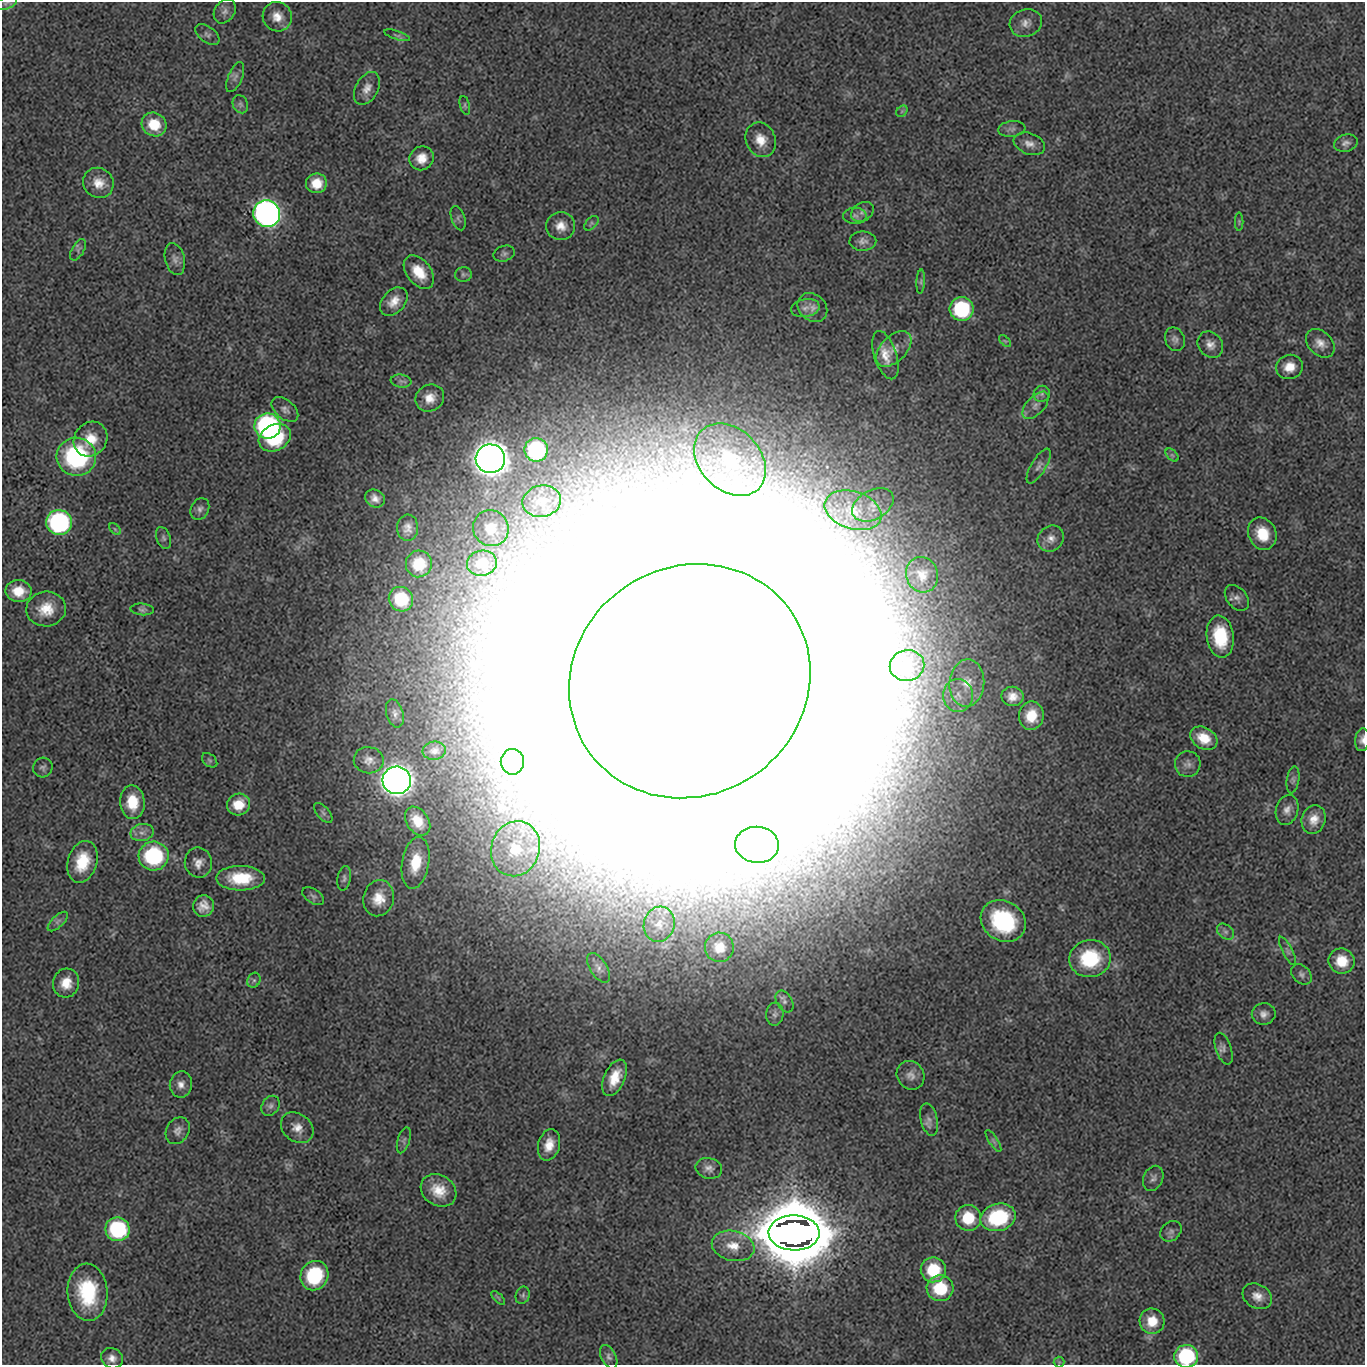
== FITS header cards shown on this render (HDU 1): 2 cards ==
NAXIS1  =                 1363 / length of original image axis
NAXIS2  =                 1363 / length of original image axis

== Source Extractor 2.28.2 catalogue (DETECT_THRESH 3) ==
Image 1363 x 1363 px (HDU 1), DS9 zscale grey, 1 PNG px = 1 image px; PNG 1367 x 1367 px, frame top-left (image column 1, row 1363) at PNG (2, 2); each listed source drawn as its Kron ellipse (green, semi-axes under 4 px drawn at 4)
Background 3.85e-05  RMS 0.0018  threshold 0.0055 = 3 sigma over >= 5 px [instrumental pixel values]
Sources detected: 161; all 161 listed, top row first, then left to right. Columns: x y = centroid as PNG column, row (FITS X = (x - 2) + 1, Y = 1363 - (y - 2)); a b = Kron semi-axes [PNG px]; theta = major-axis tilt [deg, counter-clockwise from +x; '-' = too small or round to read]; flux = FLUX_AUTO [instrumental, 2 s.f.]
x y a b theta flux
6 3 12 6 20 0.38
225 11 13 10 55 0.73
277 17 15 14 - 1.7
1026 23 16 13 18 1.2
207 35 14 8 -36 0.52
397 35 13 4 -18 0.32
235 77 16 7 67 0.66
367 88 18 11 61 1.3
240 104 9 7 -64 0.42
465 105 9 5 -75 0.29
902 111 6 5 - 0.25
154 124 13 11 -34 3.5
1012 129 14 8 7 0.63
761 140 18 14 -67 2.1
1346 143 12 8 15 0.66
1029 144 16 10 -21 1.1
421 158 12 11 - 1.9
98 183 16 14 -42 2
316 183 10 10 - 2.5
862 212 12 9 33 0.66
267 214 14 13 - 77
855 216 12 8 0 0.55
458 218 12 6 -71 0.38
1239 222 9 4 90 0.2
591 223 9 5 46 0.29
561 226 14 14 - 1.6
863 241 13 9 2 0.79
78 250 12 6 60 0.41
504 254 11 7 17 0.41
175 259 16 10 -77 0.81
419 272 19 12 -52 3.1
463 274 8 7 - 0.32
921 282 12 4 87 0.33
394 302 16 11 47 1.7
805 308 14 9 11 0.94
812 308 16 13 -41 1.1
962 309 12 12 - 11
1175 339 12 9 -68 0.64
1005 341 7 4 -44 0.22
1320 343 16 11 -45 1.3
1210 345 14 11 -50 1
894 349 21 12 45 1.7
885 355 25 11 -72 2.1
1289 367 13 12 - 2
401 381 10 6 -7 0.5
1042 394 8 8 - 0.46
430 398 15 13 31 1.8
1036 405 17 9 47 1
285 409 15 9 -40 0.73
268 426 13 12 - 29
275 438 17 13 29 7.6
90 439 18 16 53 2.9
536 450 12 11 - 13
1172 455 8 4 -44 0.28
76 457 20 19 - 17
490 459 15 14 - 230
730 460 41 30 -46 11
1039 466 20 7 59 0.77
375 498 10 8 -30 0.97
542 501 19 15 11 1.7
873 505 22 14 29 2.4
200 509 11 8 62 0.58
853 510 29 18 -18 4.5
59 522 13 12 - 26
408 528 13 10 87 0.97
491 528 18 17 - 2.4
115 529 7 4 -45 0.21
1262 534 17 14 -64 3.6
163 538 11 7 -70 0.42
1051 538 14 12 43 1.1
482 563 15 12 12 1.6
419 564 13 13 - 3.2
922 575 18 16 -71 1.8
19 591 13 11 -8 2.6
1237 598 14 10 -50 0.76
401 599 12 12 - 6
46 609 20 17 5 3.2
142 609 12 5 -4 0.38
1220 637 21 13 -83 6.4
907 665 17 15 11 1.8
690 681 123 114 33 8200
967 683 24 17 85 3.1
958 695 16 15 - 1.9
1012 696 11 9 -2 1.2
395 713 14 8 -74 0.67
1031 716 14 12 82 3
1204 738 15 10 -30 2.6
1362 740 11 7 82 0.72
434 751 11 9 7 0.65
210 760 9 6 -41 0.3
369 760 15 13 -8 1.2
512 762 12 11 - 0.84
1188 764 13 13 - 0.86
43 767 10 9 - 0.48
397 780 14 14 - 180
1293 780 14 6 81 0.48
132 802 17 12 -86 3.6
238 804 11 11 - 2.7
1287 810 15 11 73 1.1
323 813 12 6 -48 0.44
1314 819 15 12 74 1.7
418 821 16 11 -55 2.3
142 833 12 8 11 0.86
757 845 22 18 -5 3.2
515 849 28 24 71 7.8
154 856 15 14 - 13
82 862 21 14 73 4.4
198 863 15 13 -79 1.2
416 863 26 13 80 3.8
241 878 24 12 0 5.2
344 878 12 6 80 0.42
313 896 12 7 -33 0.41
379 898 18 15 75 2.6
203 906 11 10 - 1.4
58 921 13 6 43 0.49
1003 921 23 20 -32 13
659 924 18 15 73 2.1
1225 932 9 6 -38 0.46
719 947 15 14 - 2.2
1288 951 16 5 -62 0.46
1090 959 21 18 10 9.2
1342 961 13 12 - 2.9
599 968 17 8 -57 0.83
1301 974 11 8 -44 0.5
254 980 8 6 63 0.37
66 983 14 13 - 2.2
784 1002 12 8 -58 0.54
775 1014 11 8 84 0.55
1264 1014 12 10 9 0.87
1224 1049 16 7 -71 0.61
911 1075 15 13 -51 1.1
615 1078 19 10 66 2.8
181 1084 13 11 83 1
271 1106 11 8 56 0.58
929 1119 16 8 -76 0.78
297 1128 18 13 -39 1.5
178 1131 14 11 56 0.85
404 1140 13 6 73 0.4
993 1141 13 4 -57 0.37
549 1145 16 10 74 2
709 1168 13 10 -12 0.83
1153 1178 13 9 65 0.58
439 1190 19 15 -33 2.9
998 1217 18 13 14 11
968 1218 13 12 - 4.4
118 1229 12 12 - 13
1171 1231 11 9 40 0.55
794 1233 25 17 -2 3300
733 1246 21 15 -13 2.8
933 1270 12 12 - 5.5
314 1276 15 13 59 8
940 1288 13 13 - 6.1
88 1292 28 20 -85 9.2
523 1295 9 7 68 0.35
1257 1296 15 12 -29 1.4
498 1298 9 3 -45 0.2
1152 1321 13 12 - 2.6
1186 1356 12 11 - 12
609 1357 12 7 -63 0.56
112 1358 11 10 - 0.98
1059 1362 5 5 - 0.21
At the frame edge (FLAGS 8, measured only in part): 3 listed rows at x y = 6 3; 1362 740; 1186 1356